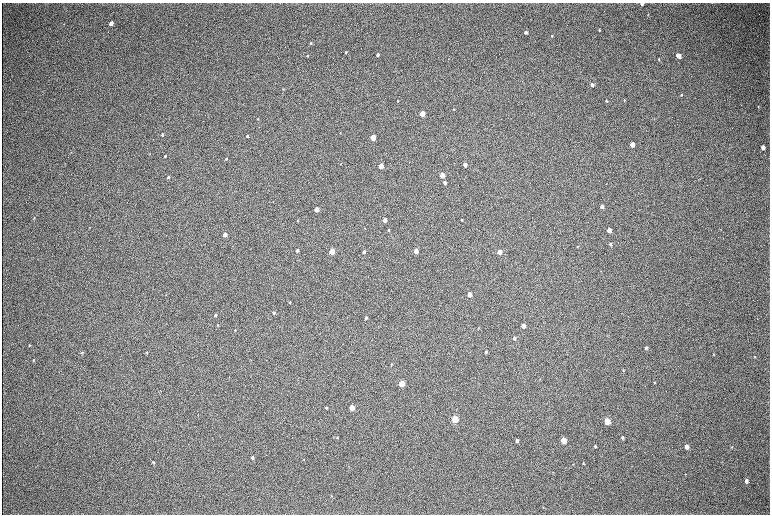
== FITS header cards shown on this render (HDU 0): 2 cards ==
NAXIS1  =                 1536 / length of data axis 1
NAXIS2  =                 1024 / length of data axis 2

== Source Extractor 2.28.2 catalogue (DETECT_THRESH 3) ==
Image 1536 x 1024 px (HDU 0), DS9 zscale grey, zoomed out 1/2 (1 PNG px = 2 x 2 image px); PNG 772 x 516 px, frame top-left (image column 1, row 1023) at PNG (2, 3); no overlay
Background 316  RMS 23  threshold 69.4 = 3 sigma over >= 5 px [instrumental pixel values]
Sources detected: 97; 1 cannot appear on this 1/2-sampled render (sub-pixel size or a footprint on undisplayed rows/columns) and is not listed; the other 96 listed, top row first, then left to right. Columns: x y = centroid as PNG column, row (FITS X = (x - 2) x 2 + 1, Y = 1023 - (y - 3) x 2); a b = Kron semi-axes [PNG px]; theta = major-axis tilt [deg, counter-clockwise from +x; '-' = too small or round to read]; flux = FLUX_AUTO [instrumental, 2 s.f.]
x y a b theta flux
642 4 3 2 - 6500
648 14 3 2 - 1900
111 23 4 3 - 40000
599 30 3 2 - 3300
525 32 3 3 - 15000
552 36 3 3 - 4100
311 43 4 3 - 5000
346 52 3 2 - 3900
378 54 3 2 - 10000
307 56 3 2 - 2900
678 56 4 3 - 64000
659 59 3 2 - 2900
592 85 3 3 - 17000
283 89 3 2 - 2200
681 95 4 3 - 4200
624 100 3 3 - 3500
398 101 3 2 - 4300
606 101 3 3 - 5000
758 107 4 2 - 2300
453 109 3 3 - 2800
422 114 3 3 - 130000
258 119 3 2 - 1900
340 133 3 2 - 1500
162 134 3 2 - 7200
247 136 3 2 - 5700
373 137 3 3 - 190000
632 144 4 3 - 78000
763 147 4 3 - 26000
71 152 3 2 - 2300
165 156 3 2 - 4600
226 159 3 3 - 4900
465 165 3 3 - 33000
381 166 3 3 - 110000
442 175 3 3 - 61000
168 177 3 2 - 6000
445 182 3 3 - 17000
602 207 3 3 - 21000
317 210 3 3 - 66000
34 218 3 2 - 2400
298 220 3 2 - 2700
385 220 3 3 - 58000
462 220 3 2 - 3700
89 227 3 2 - 2200
388 230 3 3 - 4100
609 230 4 3 - 63000
225 234 3 3 - 55000
610 244 4 3 - 7100
577 246 3 3 - 2500
297 250 3 2 - 12000
332 251 3 3 - 170000
416 251 3 3 - 66000
364 252 3 3 - 14000
499 252 3 3 - 81000
469 294 3 3 - 79000
290 302 3 2 - 4100
274 313 4 3 - 8800
215 315 3 3 - 11000
366 318 3 3 - 8900
217 325 3 2 - 2900
523 326 3 3 - 40000
478 328 3 3 - 2900
235 330 3 2 - 2600
514 338 3 3 - 15000
29 345 3 2 - 2900
646 348 3 2 - 7400
486 352 3 3 - 7500
82 353 3 3 - 3900
147 353 3 2 - 2600
713 354 3 3 - 3100
754 357 4 3 - 2900
34 359 3 3 - 2500
391 364 3 2 - 2900
623 370 4 3 - 3500
401 383 4 3 - 210000
655 383 3 2 - 2300
326 408 3 3 - 5200
352 408 4 3 - 130000
455 419 4 3 - 300000
607 421 4 3 - 210000
77 427 3 2 - 1800
337 437 3 3 - 3500
622 438 4 3 - 8700
517 440 3 3 - 13000
563 440 4 3 - 150000
595 446 3 2 - 5900
686 446 4 3 - 30000
732 447 3 2 - 2000
252 457 3 3 - 10000
304 459 3 2 - 1800
153 462 4 3 - 5600
583 463 3 3 - 3900
349 466 2 2 - 1500
685 474 3 3 - 2100
746 481 5 3 - 15000
331 496 4 3 - 3100
543 507 3 2 - 2100
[1 sub-pixel or undisplayed-footprint detection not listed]